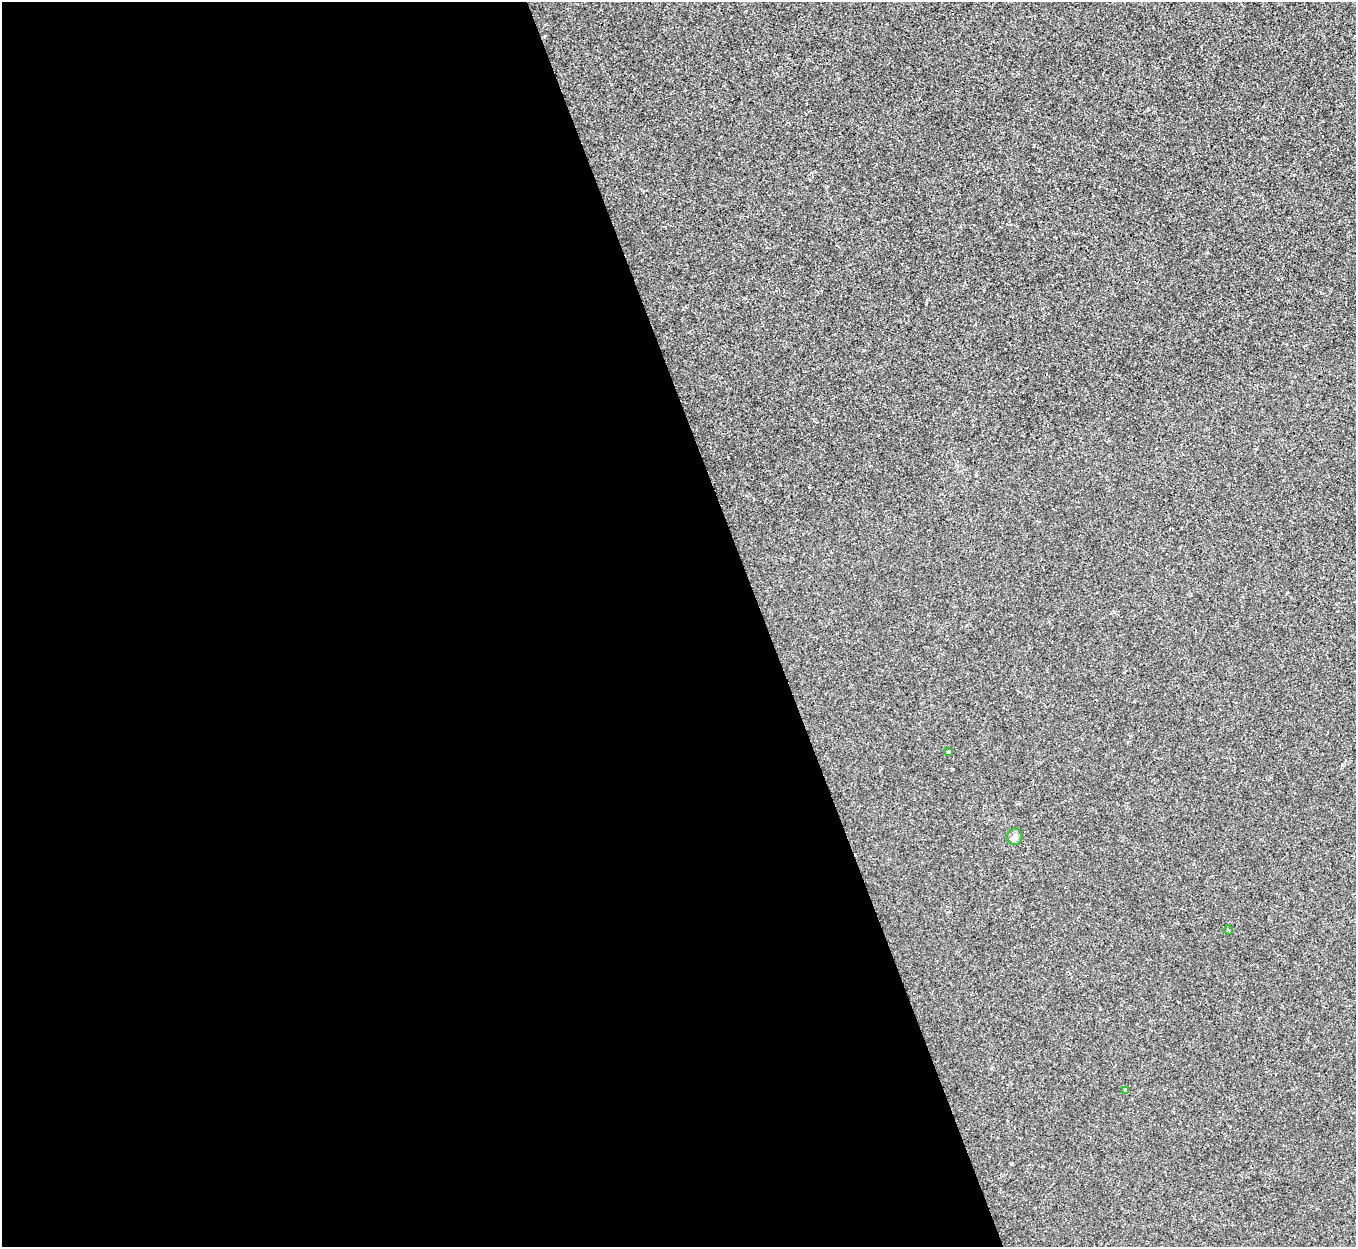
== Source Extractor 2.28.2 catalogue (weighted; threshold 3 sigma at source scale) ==
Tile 9 of 4 x 4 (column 1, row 3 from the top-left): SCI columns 1-1354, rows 1392-2636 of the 5414 x 5400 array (HDU 1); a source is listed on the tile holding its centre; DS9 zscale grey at full resolution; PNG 1358 x 1249 px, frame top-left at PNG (2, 2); each listed source drawn as its Kron ellipse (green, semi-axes under 4 px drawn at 4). Shown black and unused: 56% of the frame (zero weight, under 2 of 3 exposures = <1% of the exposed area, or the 3 px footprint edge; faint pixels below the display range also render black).
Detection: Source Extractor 2.28.2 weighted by HDU 2 'WHT'; one run over the whole footprint, this tile lists its part. Background 6.58e-04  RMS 0.0034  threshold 0.0152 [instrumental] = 3 sigma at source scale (4.5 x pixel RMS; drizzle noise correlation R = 1.50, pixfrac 1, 0.05/0.05 arcsec/px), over >= 5 px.
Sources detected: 4; all 4 listed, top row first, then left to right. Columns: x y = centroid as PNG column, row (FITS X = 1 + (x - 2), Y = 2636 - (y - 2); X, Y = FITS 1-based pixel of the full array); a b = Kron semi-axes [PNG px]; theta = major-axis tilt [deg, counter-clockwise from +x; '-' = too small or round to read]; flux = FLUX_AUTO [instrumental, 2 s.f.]
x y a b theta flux
948 752 3 3 - 0.76
1015 837 8 7 - 1.2
1229 930 4 3 - 0.31
1126 1090 4 3 - 1.3